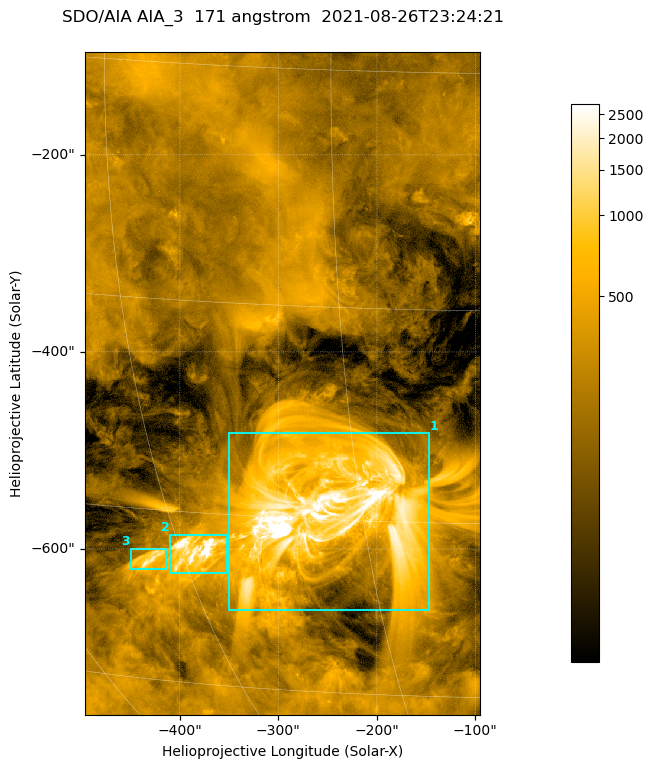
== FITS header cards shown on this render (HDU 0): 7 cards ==
TELESCOP= 'SDO/AIA '           / For AIA: SDO/AIA
INSTRUME= 'AIA_3   '           / For AIA: AIA_ATA1, AIA_ATA2, AIA_ATA3 or AIA_AT
WAVELNTH=                  171 / [angstrom] Wavelength
WAVEUNIT= 'angstrom'           / Wavelength unit: angstrom
DATE-OBS= '2021-08-26T23:24:21.347' / [ISO] Date when observation started; ISO 8
CTYPE1  = 'HPLN-TAN'           / CTYPE1; Typically HPLN
CTYPE2  = 'HPLT-TAN'           / CTYPE2; Typically HPLT

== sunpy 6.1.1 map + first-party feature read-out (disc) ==
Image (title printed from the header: SDO/AIA AIA_3  171 angstrom  2021-08-26T23:24:21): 668 x 1121 px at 0.599 arcsec/px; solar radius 950 arcsec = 1584 px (partial field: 9.5% of the solar disc is inside the frame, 100% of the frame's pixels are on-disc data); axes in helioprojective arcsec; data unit not stated in the header (colour bar unlabelled)
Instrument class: DISC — disc imager (sunpy class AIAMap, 171 A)
Bright regions (active regions / flare kernels): reference = the on-disc median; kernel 5 px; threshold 5 sigma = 572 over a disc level ~227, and >= 1.15x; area >= 748 px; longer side >= 8 px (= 4.8 arcsec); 3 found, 3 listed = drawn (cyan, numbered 1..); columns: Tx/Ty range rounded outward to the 2 arcsec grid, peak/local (2 s.f.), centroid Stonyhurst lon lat
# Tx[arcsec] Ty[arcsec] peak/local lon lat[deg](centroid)
1 -350..-146 -662..-482 71 -17 -29
2 -410..-352 -624..-586 22 -29 -33
3 -450..-414 -620..-600 9.1 -33 -34